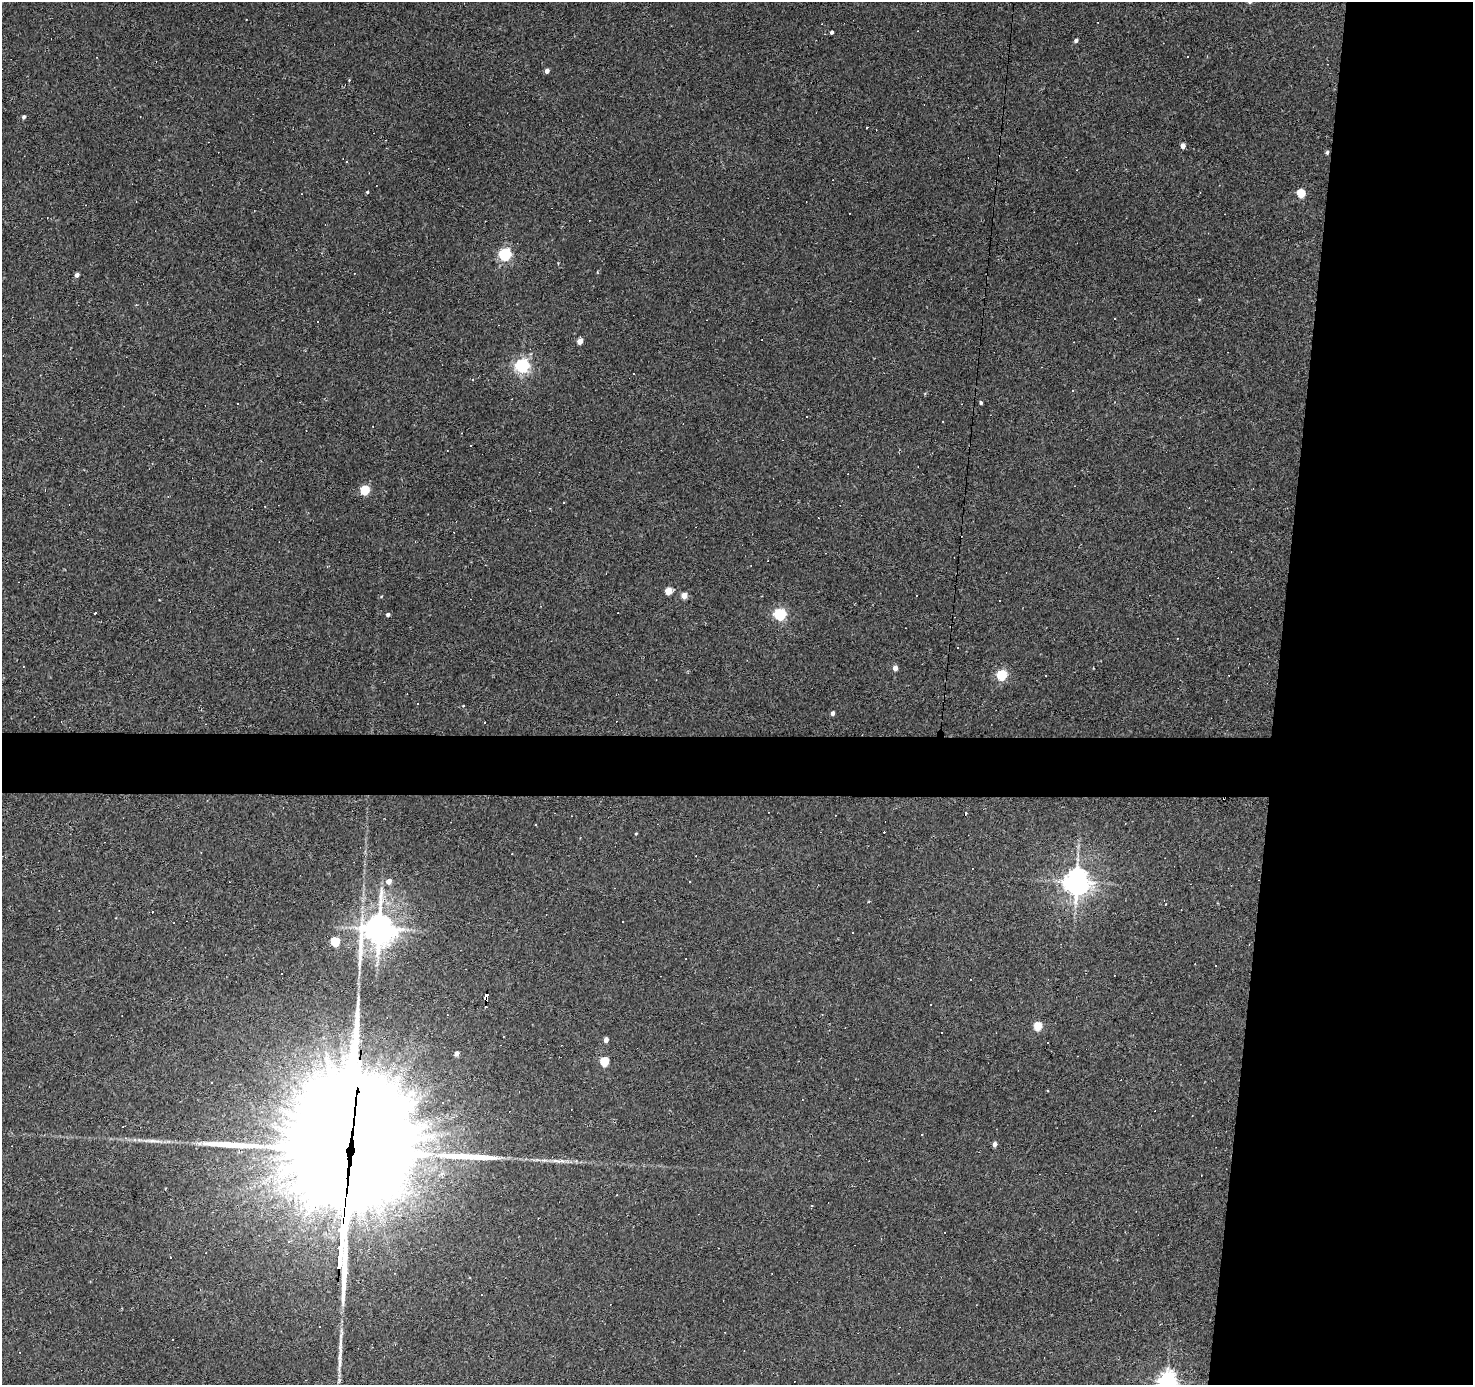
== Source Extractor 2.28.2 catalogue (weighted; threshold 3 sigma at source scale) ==
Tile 6 of 3 x 3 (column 3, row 2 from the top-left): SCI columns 2943-4413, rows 1573-2955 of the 4413 x 4438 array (HDU 1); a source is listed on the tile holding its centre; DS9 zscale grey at full resolution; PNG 1475 x 1387 px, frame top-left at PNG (2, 2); no overlay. Shown black and unused: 17% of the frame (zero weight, under 2 of 3 exposures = <1% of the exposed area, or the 3 px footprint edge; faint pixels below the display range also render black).
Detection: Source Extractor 2.28.2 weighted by HDU 2 'WHT'; one run over the whole footprint, this tile lists its part. Background 0.0775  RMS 0.0053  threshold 0.0238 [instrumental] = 3 sigma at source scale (4.5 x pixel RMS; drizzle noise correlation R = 1.50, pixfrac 1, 0.05/0.05 arcsec/px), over >= 5 px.
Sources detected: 106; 5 inside a brighter object's white glare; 46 cosmic-ray / hot-pixel residue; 3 long thin detections or spike segments (spike, bleed or trail) — not listed; the other 52 listed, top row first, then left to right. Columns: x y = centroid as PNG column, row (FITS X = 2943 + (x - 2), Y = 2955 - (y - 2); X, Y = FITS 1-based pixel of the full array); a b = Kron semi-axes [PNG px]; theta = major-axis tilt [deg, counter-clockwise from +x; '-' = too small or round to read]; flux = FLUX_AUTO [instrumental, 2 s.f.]
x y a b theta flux
1250 2 5 4 - 0.66
832 32 4 3 - 1.1
1076 40 4 3 - 1.6
547 71 4 4 - 2.5
24 117 4 3 - 1.3
867 128 3 3 - 1.2
1183 146 4 4 - 3.5
1327 152 5 4 - 1
367 192 3 3 - 0.65
1301 193 5 5 - 18
505 254 6 5 - 88
77 275 4 4 - 1.8
1199 299 5 3 - 0.39
580 341 5 4 - 4.7
522 366 6 5 - 130
1073 391 3 3 - 0.48
237 403 3 3 - 1.9
981 403 3 3 - 1
365 490 5 5 - 30
668 591 5 4 - 11
684 595 4 4 - 5.8
95 613 3 3 - 14
388 614 4 4 - 1.3
780 614 6 5 - 73
23 666 2 2 - 0.39
895 668 4 4 - 3.7
1002 675 5 5 - 42
463 706 4 3 - 0.35
833 713 4 3 - 2
636 834 4 3 - 0.39
389 881 5 5 - 3.4
1077 882 9 8 - 510
1166 904 2 2 - 0.27
379 929 13 10 63 730
853 932 2 2 - 0.37
335 942 5 5 - 26
1114 975 2 2 - 0.28
486 997 9 4 85 29
1038 1026 5 5 - 20
606 1040 5 4 - 2.8
1048 1042 3 3 - 1
456 1054 5 4 - 2.2
604 1061 5 5 - 23
1047 1090 2 2 - 0.59
442 1102 3 3 - 0.66
921 1135 3 2 - 0.51
994 1144 4 4 - 2.5
345 1152 70 64 44 17000
558 1161 24 5 -2 4.1
617 1195 2 2 - 0.35
340 1363 28 5 84 4.9
1167 1381 7 6 - 250
Overlapping masked pixels (flux is a lower limit): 2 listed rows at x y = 486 997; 345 1152
Isophote crosses this tile's border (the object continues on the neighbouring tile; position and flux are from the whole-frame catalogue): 2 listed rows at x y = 1250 2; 1167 1381